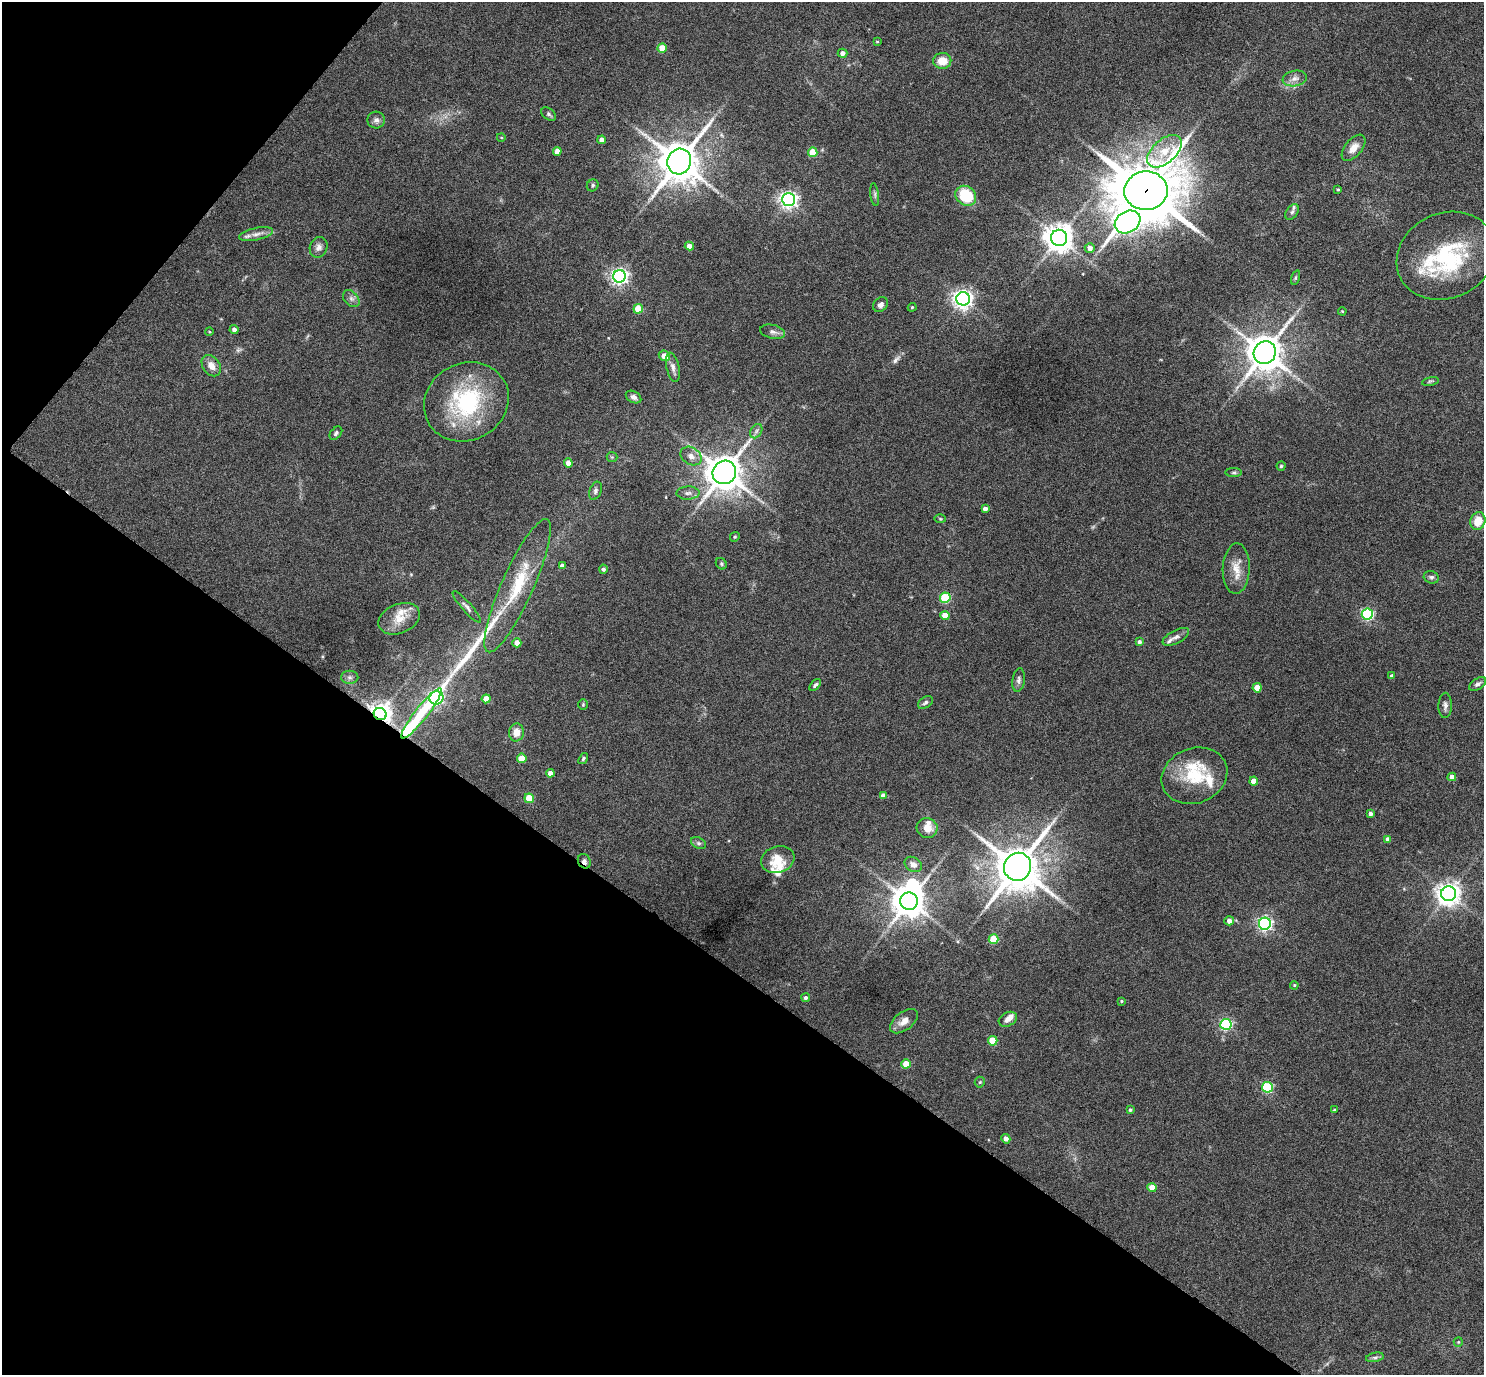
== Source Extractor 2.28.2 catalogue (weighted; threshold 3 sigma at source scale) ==
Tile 9 of 4 x 4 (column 1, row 3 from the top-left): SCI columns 7-1488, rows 1670-3042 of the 5940 x 5944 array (HDU 1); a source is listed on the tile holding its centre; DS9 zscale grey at full resolution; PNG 1486 x 1377 px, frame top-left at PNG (2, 2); each listed source drawn as its Kron ellipse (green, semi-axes under 4 px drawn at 4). Shown black and unused: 34% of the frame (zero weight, under 5 of 9 exposures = <1% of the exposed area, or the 3 px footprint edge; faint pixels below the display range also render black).
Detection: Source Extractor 2.28.2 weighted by HDU 2 'WHT'; one run over the whole footprint, this tile lists its part. Background 0.0429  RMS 0.0039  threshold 0.016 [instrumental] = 3 sigma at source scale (4.09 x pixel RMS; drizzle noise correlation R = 1.36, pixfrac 0.8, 0.05/0.05 arcsec/px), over >= 5 px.
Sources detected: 140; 1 too faint to see at this stretch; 2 inside a brighter object's white glare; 2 long thin detections or spike segments (spike, bleed or trail) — neither listed nor drawn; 10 inside a brighter listed object's ellipse — not listed separately; the other 125 listed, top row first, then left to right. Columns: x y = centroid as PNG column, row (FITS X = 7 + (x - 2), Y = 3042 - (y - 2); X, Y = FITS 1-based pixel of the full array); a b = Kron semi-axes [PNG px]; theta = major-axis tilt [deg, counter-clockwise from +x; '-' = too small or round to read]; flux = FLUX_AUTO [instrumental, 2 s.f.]
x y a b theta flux
877 42 4 3 - 0.27
662 48 4 4 - 5.9
843 53 5 4 - 1.5
942 61 9 8 - 5.2
1295 78 12 8 10 2.2
548 114 8 5 -38 0.76
376 120 9 8 - 1.3
501 137 4 3 - 0.27
602 140 4 4 - 2
1354 148 15 8 50 3.4
557 151 4 4 - 2.9
1164 151 20 11 42 7.7
813 152 5 4 - 8.6
679 162 13 12 - 1100
593 185 6 5 - 0.64
1338 189 3 3 - 0.42
1146 191 22 19 2 2400
875 195 11 4 -82 0.87
966 196 11 9 -37 15
789 199 6 6 - 160
1292 212 9 5 57 1
1128 222 13 10 31 170
256 234 17 6 12 2.2
1059 238 8 8 - 490
689 246 4 4 - 2.2
319 247 10 8 69 1.7
1090 248 5 4 - 1.9
1446 256 51 42 25 39
619 276 6 6 - 130
1295 278 8 3 71 0.51
351 299 10 6 -48 1.3
963 299 7 6 - 180
881 305 8 6 41 1.3
912 307 4 3 - 0.39
638 309 5 4 - 9.1
1342 311 4 3 - 0.33
234 329 4 4 - 1.3
209 332 4 3 - 0.29
773 332 12 7 -13 1.5
1265 353 11 10 - 780
664 356 6 5 - 3.7
211 366 12 8 -54 3.1
673 367 15 6 -79 1.8
1430 381 8 3 12 0.51
633 397 8 5 -29 1.2
466 402 43 38 29 38
756 431 7 5 60 0.93
336 433 8 5 49 0.73
691 456 11 8 -34 2.3
612 457 5 5 - 0.47
568 463 4 4 - 2.9
1281 466 4 4 - 0.45
724 472 12 11 - 730
1234 473 8 4 0 0.64
595 491 9 6 70 0.95
688 493 11 6 1 1.5
985 509 4 4 - 1.4
940 519 6 4 -2 0.39
1478 521 9 7 68 6
735 537 5 4 - 0.51
721 564 6 5 - 0.59
562 566 4 4 - 1.4
603 569 4 4 - 0.84
1236 569 25 13 88 5.3
1431 577 7 6 - 1
518 586 72 16 66 20
945 598 5 5 - 24
467 607 20 5 -49 1.5
1367 614 5 5 - 48
945 616 4 4 - 5.1
399 619 22 14 23 6
1176 637 14 6 27 1.6
1139 642 4 4 - 0.86
517 643 4 4 - 3.8
1392 676 4 4 - 1
350 677 9 6 -2 1.1
1019 680 12 6 82 1.2
1478 684 9 5 34 1.1
815 685 7 4 48 0.67
1257 688 4 4 - 7
436 698 7 6 - 76
486 699 4 4 - 3.8
925 703 8 5 34 0.85
583 705 5 4 - 0.46
1445 705 13 6 89 1.4
421 713 31 6 52 15
380 714 6 6 - 290
516 732 9 7 81 3.6
522 758 5 4 - 7.4
583 758 6 4 52 0.55
550 773 4 4 - 1.7
1194 776 34 27 22 17
1452 777 4 4 - 2.7
1254 781 4 4 - 3.8
883 796 4 4 - 2.2
529 798 4 4 - 8.6
1370 814 4 3 - 1.2
927 828 10 10 - 3.5
1388 839 4 4 - 1.2
699 843 8 5 -27 0.9
778 859 17 13 17 6.6
584 861 7 6 - 1.1
913 864 9 7 -34 2.1
1018 867 14 13 - 1300
1449 894 7 7 - 290
909 901 9 8 - 660
1229 921 5 4 - 2
1265 924 6 6 - 94
994 939 5 5 - 14
1294 985 4 3 - 0.41
806 998 4 4 - 0.82
1122 1001 4 3 - 0.36
1008 1019 9 7 27 2
904 1021 16 9 37 3.2
1226 1024 5 5 - 46
993 1041 5 4 - 12
906 1064 4 4 - 6.7
980 1082 5 5 - 0.47
1267 1087 5 5 - 32
1130 1110 3 3 - 0.66
1334 1110 3 3 - 0.36
1006 1139 5 4 - 1.5
1152 1188 4 4 - 5.3
1458 1342 5 4 - 0.42
1375 1357 9 4 11 0.78
Overlapping masked pixels (flux is a lower limit): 3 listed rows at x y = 1146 191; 380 714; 584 861